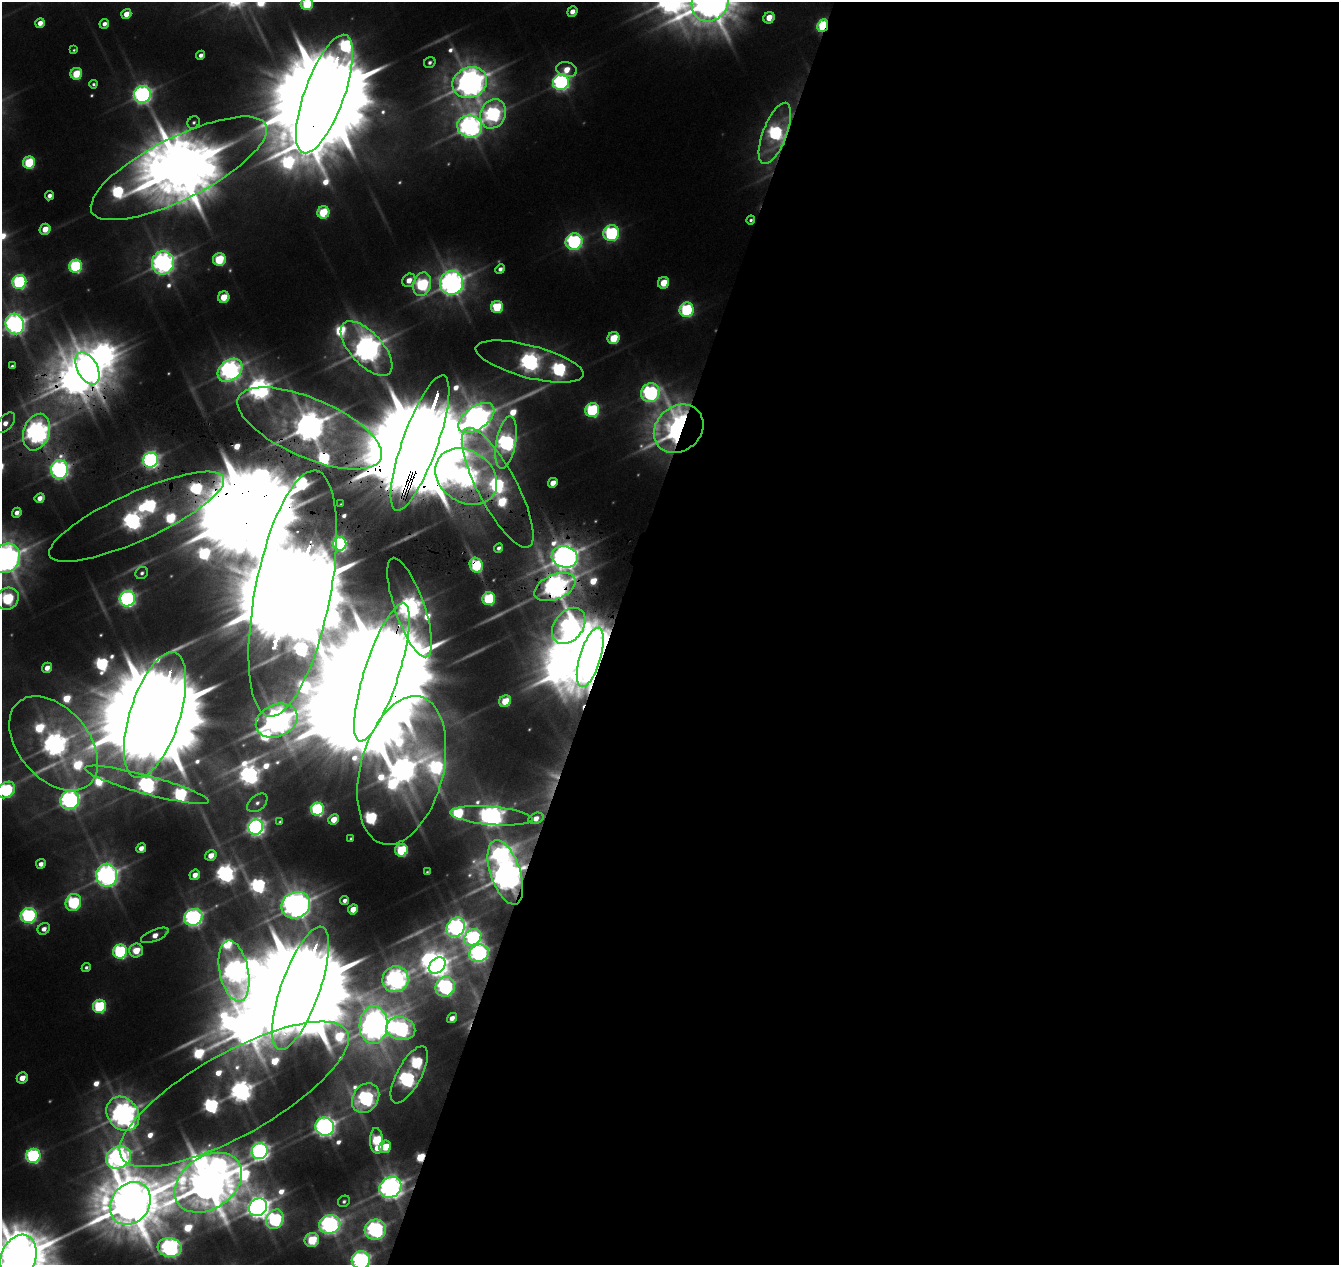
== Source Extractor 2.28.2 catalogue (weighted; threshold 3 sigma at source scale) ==
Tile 12 of 4 x 4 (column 4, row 3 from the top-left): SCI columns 4022-5358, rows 1547-2809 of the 5359 x 5555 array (HDU 1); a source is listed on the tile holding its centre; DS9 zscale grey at full resolution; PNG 1341 x 1267 px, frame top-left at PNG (2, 2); each listed source drawn as its Kron ellipse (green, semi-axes under 4 px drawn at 4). Shown black and unused: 55% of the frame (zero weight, under 3 of 6 exposures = <1% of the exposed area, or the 3 px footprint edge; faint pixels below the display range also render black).
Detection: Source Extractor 2.28.2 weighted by HDU 2 'WHT'; one run over the whole footprint, this tile lists its part. Background 0.0186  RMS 0.0027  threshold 0.0111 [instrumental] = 3 sigma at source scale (4.09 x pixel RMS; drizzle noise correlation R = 1.36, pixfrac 0.8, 0.0396/0.0396 arcsec/px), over >= 5 px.
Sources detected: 215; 34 too faint to see at this stretch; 13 inside a brighter object's white glare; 4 cosmic-ray / hot-pixel residue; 5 long thin detections or spike segments (spike, bleed or trail) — neither listed nor drawn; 6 inside a brighter listed object's ellipse — not listed separately; the other 153 listed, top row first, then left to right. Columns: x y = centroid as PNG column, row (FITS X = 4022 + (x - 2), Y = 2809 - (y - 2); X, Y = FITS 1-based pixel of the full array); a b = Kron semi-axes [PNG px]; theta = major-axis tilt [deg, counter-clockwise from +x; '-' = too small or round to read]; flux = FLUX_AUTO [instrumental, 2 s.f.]
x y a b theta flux
710 2 20 18 60 3100
307 4 6 6 - 59
572 11 5 4 - 6.6
126 14 5 5 - 9.6
769 18 6 5 - 14
40 23 5 4 - 7.3
104 24 5 4 - 4.2
823 26 6 5 - 120
74 50 4 3 - 0.88
201 55 5 4 - 3.3
430 62 6 5 - 2.2
567 70 11 7 -13 13
76 74 6 5 - 33
561 82 8 7 - 310
470 83 18 15 24 1300
93 84 4 4 - 1.4
142 94 8 8 - 410
324 94 63 20 70 20000
493 114 15 12 63 210
194 123 7 5 51 1.7
470 126 12 11 - 670
775 133 32 12 69 160
29 163 6 6 - 59
179 168 97 31 27 7400
49 196 5 4 - 3.9
323 212 6 6 - 45
751 220 4 4 - 1.6
45 229 5 5 - 15
611 233 8 7 - 160
574 242 8 8 - 220
219 259 6 6 - 51
163 263 11 11 - 670
76 266 6 6 - 110
500 269 5 4 - 3.3
409 280 7 6 - 9.7
19 282 7 7 - 150
451 283 12 11 - 890
664 283 6 5 - 23
422 284 12 8 74 110
224 297 6 5 - 23
497 307 6 6 - 45
687 310 7 7 - 120
15 324 10 9 - 580
613 338 6 6 - 36
367 349 34 16 -47 1200
530 362 55 16 -15 630
12 366 4 4 - 1.3
87 368 17 10 -62 1900
230 370 14 10 40 570
650 393 9 9 - 280
592 410 7 7 - 120
476 418 20 11 36 1100
5 423 12 7 49 7.1
310 428 78 29 -23 1900
679 429 27 22 42 1200
37 432 19 13 72 790
506 442 27 10 80 330
420 443 71 17 70 27000
151 460 8 7 - 330
60 470 9 8 - 420
466 477 33 26 -33 830
553 483 5 4 - 10
498 488 67 19 -62 270
40 498 5 4 - 6.4
341 504 3 3 - 0.39
17 513 5 4 - 5
137 517 95 24 24 730
340 544 7 6 - 210
499 548 5 4 - 2.5
565 557 13 10 -13 1100
6 558 16 13 49 1300
476 565 8 6 -67 76
142 573 6 5 - 2.2
555 587 22 12 22 840
293 594 125 37 79 28000
7 599 12 10 39 91
127 599 8 7 - 300
489 599 6 6 - 85
410 608 52 15 -71 670
569 626 20 14 52 300
590 657 31 10 73 8700
47 668 5 5 - 7
382 672 72 17 72 25000
505 701 6 5 - 28
155 715 66 25 72 22000
277 721 21 16 24 1200
54 743 54 35 -49 970
402 770 76 41 76 1400
147 785 64 9 -15 590
6 790 10 7 37 140
70 800 9 9 - 450
257 803 11 7 39 2.6
317 809 6 6 - 140
491 816 41 9 -5 730
536 818 8 5 20 6.6
334 819 5 5 - 13
280 822 4 3 - 0.76
256 827 8 7 - 400
351 838 4 3 - 0.8
141 848 5 4 - 5.9
401 850 6 6 - 65
211 855 6 5 - 9.7
41 864 5 4 - 4.4
427 872 4 3 - 0.72
505 872 33 15 -71 2000
107 875 11 10 - 710
195 875 5 5 - 7
345 900 4 4 - 2.8
73 902 9 7 67 120
296 905 15 13 29 1200
353 909 5 4 - 12
29 916 8 7 - 200
193 917 9 8 - 390
456 927 10 8 52 430
44 929 6 5 - 4.9
155 935 15 5 22 8.1
473 937 9 7 41 210
136 950 7 7 - 23
120 952 7 7 - 150
479 953 10 8 26 370
437 966 9 7 40 630
86 967 5 4 - 1.7
234 971 31 14 -78 770
395 979 13 12 - 640
445 987 10 9 - 270
301 988 65 19 70 24000
99 1006 7 6 - 91
452 1018 5 4 - 6
374 1025 19 14 87 1400
401 1029 15 11 -13 330
409 1075 32 12 61 360
22 1078 6 5 - 11
234 1094 129 41 29 880
366 1098 16 12 54 280
123 1114 18 15 -51 990
325 1127 9 9 - 570
377 1141 13 6 -87 66
385 1147 6 6 - 25
260 1151 8 7 - 430
33 1156 7 7 - 180
119 1157 13 10 30 570
208 1183 37 26 35 3900
390 1187 11 10 - 830
344 1201 6 5 - 1.7
130 1203 23 19 51 4400
258 1207 10 8 37 820
275 1219 10 8 63 160
330 1224 11 9 18 490
375 1229 11 10 - 370
312 1240 7 7 - 49
170 1248 12 9 -7 450
19 1257 23 17 69 4400
361 1260 9 9 - 360
Overlapping masked pixels (flux is a lower limit): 28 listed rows (the first 20) at x y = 823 26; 324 94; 775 133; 179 168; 87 368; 310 428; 679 429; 37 432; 420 443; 151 460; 60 470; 466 477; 498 488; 137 517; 565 557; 476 565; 555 587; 293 594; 410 608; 590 657
Isophote crosses this tile's border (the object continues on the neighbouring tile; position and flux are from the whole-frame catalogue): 15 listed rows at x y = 710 2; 307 4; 324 94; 179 168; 15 324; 5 423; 37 432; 6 558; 7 599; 54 743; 6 790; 130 1203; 170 1248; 19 1257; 361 1260